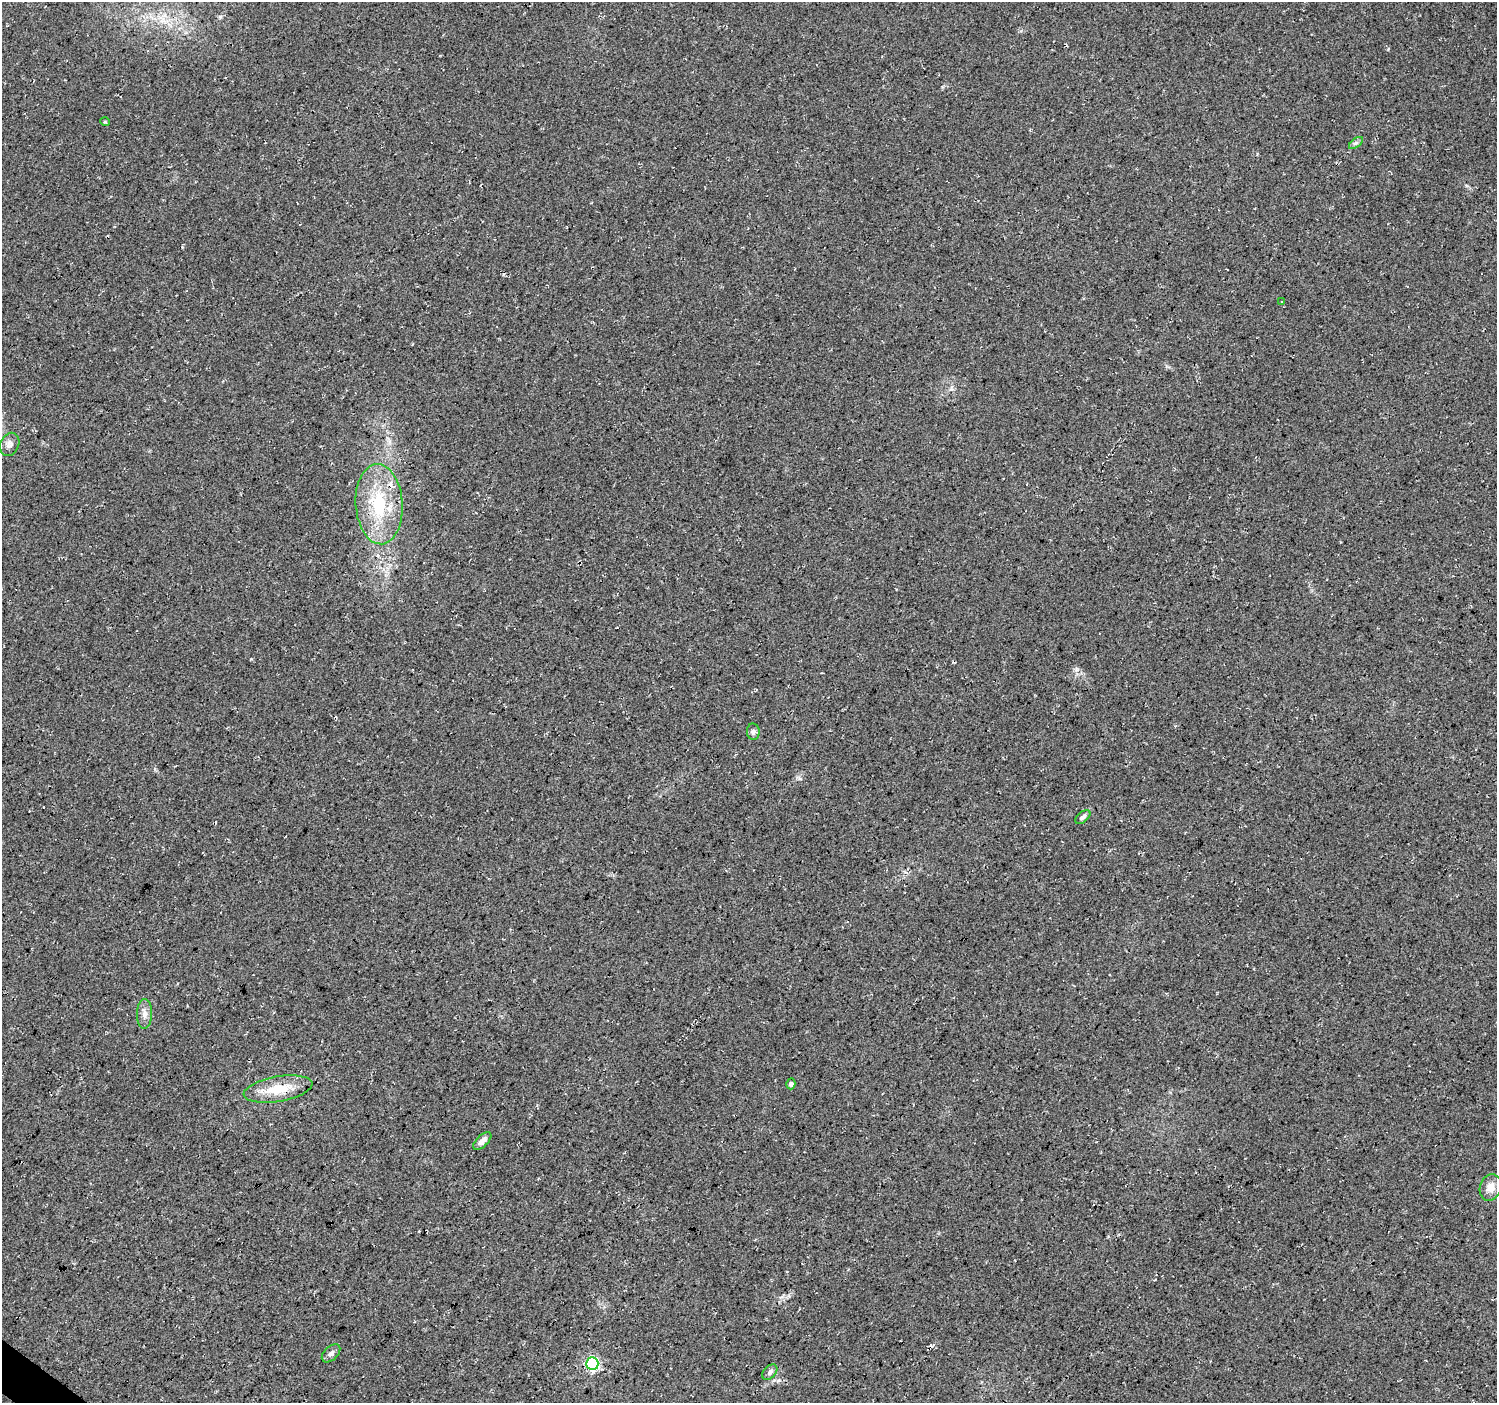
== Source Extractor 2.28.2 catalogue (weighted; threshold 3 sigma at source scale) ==
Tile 7 of 4 x 4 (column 3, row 2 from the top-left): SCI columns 2990-4484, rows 2975-4375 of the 5985 x 6016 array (HDU 1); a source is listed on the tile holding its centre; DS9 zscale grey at full resolution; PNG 1499 x 1405 px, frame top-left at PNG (2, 2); each listed source drawn as its Kron ellipse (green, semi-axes under 4 px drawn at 4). Shown black and unused: <1% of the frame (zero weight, under 3 of 4 exposures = <1% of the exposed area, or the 3 px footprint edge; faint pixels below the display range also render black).
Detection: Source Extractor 2.28.2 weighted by HDU 2 'WHT'; one run over the whole footprint, this tile lists its part. Background 0.05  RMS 0.0084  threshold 0.0379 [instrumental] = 3 sigma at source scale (4.5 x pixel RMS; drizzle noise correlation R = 1.50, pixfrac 1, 0.0396/0.0396 arcsec/px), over >= 5 px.
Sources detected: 16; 1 inside a brighter listed object's ellipse — not listed separately; the other 15 listed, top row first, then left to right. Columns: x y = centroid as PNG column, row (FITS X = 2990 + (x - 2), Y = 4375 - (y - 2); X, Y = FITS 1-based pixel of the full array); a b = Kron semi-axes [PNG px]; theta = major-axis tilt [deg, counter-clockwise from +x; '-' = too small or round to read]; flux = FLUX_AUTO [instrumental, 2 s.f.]
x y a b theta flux
105 122 5 3 - 0.82
1356 143 8 4 37 1.9
1282 302 3 2 - 0.56
10 444 12 9 66 4.3
379 504 40 23 -86 55
753 732 8 6 -87 2.4
1083 817 9 5 40 2.4
145 1014 15 7 87 5.2
791 1084 5 4 - 1.8
278 1089 35 12 10 23
482 1141 11 5 43 4.4
1490 1187 13 10 73 7.3
331 1353 11 6 43 3.1
592 1364 6 6 - 100
770 1372 9 6 47 2.7